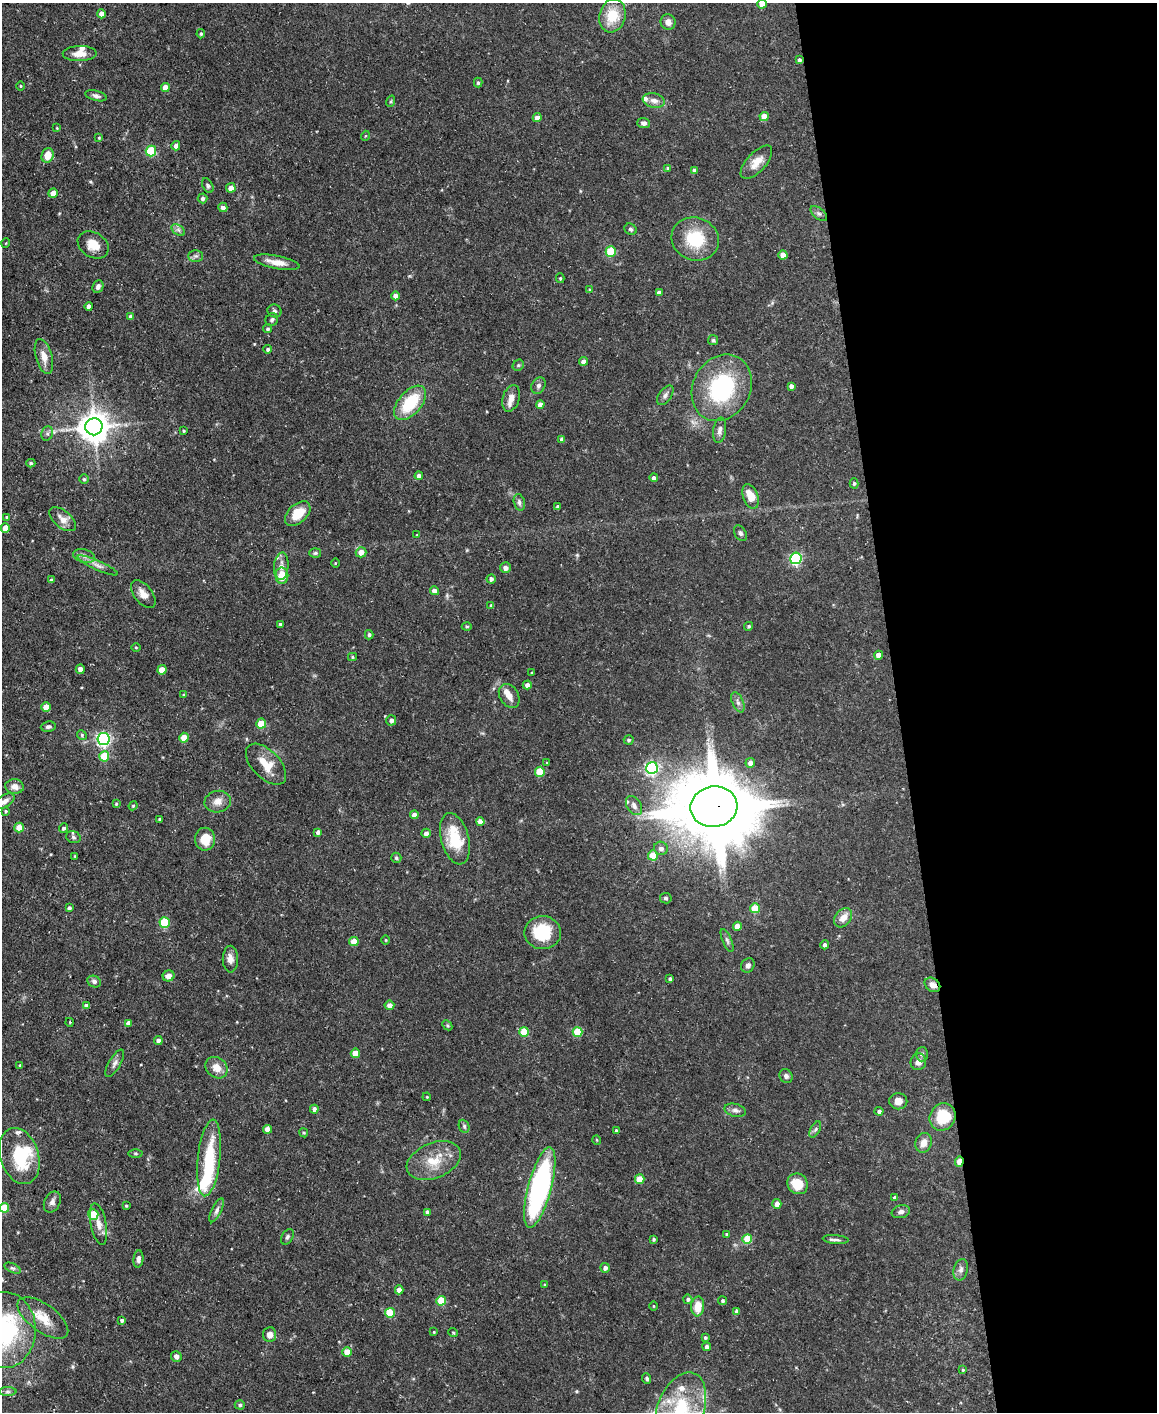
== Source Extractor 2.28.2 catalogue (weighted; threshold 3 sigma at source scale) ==
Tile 8 of 4 x 3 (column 4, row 2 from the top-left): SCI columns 3466-4620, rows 1537-2946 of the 4620 x 4591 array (HDU 1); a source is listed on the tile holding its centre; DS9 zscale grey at full resolution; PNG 1159 x 1414 px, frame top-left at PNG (2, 3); each listed source drawn as its Kron ellipse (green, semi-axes under 4 px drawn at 4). Shown black and unused: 22% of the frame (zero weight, under 3 of 5 exposures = <1% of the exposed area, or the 3 px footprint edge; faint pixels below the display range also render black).
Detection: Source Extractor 2.28.2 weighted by HDU 2 'WHT'; one run over the whole footprint, this tile lists its part. Background 0.0587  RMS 0.004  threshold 0.0182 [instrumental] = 3 sigma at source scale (4.5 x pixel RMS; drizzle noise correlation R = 1.50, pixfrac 1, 0.05/0.05 arcsec/px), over >= 5 px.
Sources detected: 254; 2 inside a brighter object's white glare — neither listed nor drawn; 11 inside a brighter listed object's ellipse — not listed separately; the other 241 listed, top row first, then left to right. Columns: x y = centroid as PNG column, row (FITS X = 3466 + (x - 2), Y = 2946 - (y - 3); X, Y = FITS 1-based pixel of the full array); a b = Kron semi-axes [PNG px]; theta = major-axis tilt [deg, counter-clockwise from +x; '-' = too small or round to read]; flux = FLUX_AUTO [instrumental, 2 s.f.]
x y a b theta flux
762 4 5 4 - 4.3
101 14 4 4 - 2.9
612 16 17 13 74 11
668 22 8 7 - 2.4
201 34 4 4 - 0.62
80 54 17 7 1 4
799 60 4 3 - 1
478 83 5 4 - 0.69
20 86 5 3 - 0.38
165 87 4 4 - 3.8
96 96 11 5 -15 1.3
654 100 11 7 -11 2.3
391 101 6 3 72 0.47
764 116 4 4 - 5.3
537 117 4 4 - 2.5
644 123 6 5 - 1.4
57 128 4 3 - 0.32
365 136 5 3 - 0.34
99 138 4 3 - 0.33
176 146 4 4 - 1.2
151 151 5 5 - 20
48 155 7 6 - 5.3
756 162 21 9 47 4.7
668 168 3 3 - 0.61
695 170 4 4 - 1.6
208 186 8 5 -61 0.77
231 188 5 4 - 2.8
53 193 5 4 - 3.8
203 198 5 5 - 1.1
223 207 5 4 - 1.8
819 213 10 5 -40 1.1
631 229 6 5 - 0.9
178 230 7 5 -35 0.98
695 239 24 21 -20 16
6 243 5 3 - 0.32
93 245 16 12 -32 5.4
611 252 5 5 - 17
783 255 4 4 - 4.1
196 256 7 6 - 1
277 262 23 6 -11 4.4
560 278 5 4 - 0.54
98 287 6 5 - 1.4
590 290 4 4 - 0.44
659 292 4 4 - 1.4
396 296 4 4 - 2.8
89 306 4 4 - 1.5
274 311 7 6 - 1
131 316 4 4 - 1.5
272 320 7 6 - 0.94
267 329 4 4 - 0.71
713 340 5 5 - 0.56
268 349 4 4 - 0.73
44 357 18 8 -75 4.4
583 361 4 4 - 2.6
518 365 6 5 - 0.63
538 386 9 6 59 1.2
791 386 4 4 - 1.5
722 388 34 28 61 40
665 395 11 6 55 1.3
511 398 13 8 73 2.7
410 403 20 11 49 18
540 405 4 4 - 2.7
94 427 9 8 - 670
720 430 13 6 82 1.8
184 431 3 3 - 0.46
47 433 7 5 70 0.99
562 439 4 4 - 1.5
31 463 4 4 - 0.6
419 476 4 4 - 1.8
654 478 4 4 - 1.3
84 479 4 4 - 0.56
854 483 5 4 - 0.51
751 496 13 7 -70 6.3
519 502 8 5 -75 1.1
558 507 4 3 - 0.91
298 514 15 9 42 8
7 517 4 3 - 0.54
63 519 16 8 -40 3.3
5 528 4 4 - 3.6
740 533 8 5 -57 0.97
417 535 3 3 - 0.28
361 552 5 5 - 3.6
315 553 6 5 - 0.66
84 556 11 6 -15 1.8
796 558 6 5 - 50
335 563 4 3 - 0.32
98 565 22 4 -24 2.5
281 566 14 7 85 2.9
505 568 5 5 - 1.9
282 576 8 6 90 6.3
491 579 4 4 - 1.2
51 580 4 4 - 0.6
434 591 4 4 - 2.6
143 594 16 9 -52 3.4
491 605 4 3 - 0.45
280 624 4 3 - 0.46
467 626 5 3 - 0.5
749 626 4 4 - 0.65
369 635 4 3 - 0.66
136 647 4 3 - 0.36
879 655 4 4 - 3.3
352 657 4 4 - 0.48
80 669 4 4 - 2.2
162 670 5 4 - 7.1
531 673 3 2 - 0.33
527 685 4 4 - 2
184 695 4 4 - 0.54
509 696 13 9 -57 2.8
738 702 10 5 -65 1.5
46 707 4 4 - 5
391 720 5 5 - 1.3
261 724 5 5 - 9
48 727 7 5 7 1
82 735 5 4 - 0.5
184 738 5 4 - 6.6
104 739 6 6 - 85
629 740 5 4 - 0.75
104 756 5 5 - 14
547 763 4 3 - 0.36
750 763 5 4 - 2.3
266 764 25 14 -46 7.3
652 768 6 6 - 69
540 772 5 5 - 12
15 786 9 7 -9 2.7
4 801 11 6 33 2
218 802 13 10 13 3.2
116 804 4 3 - 0.46
133 806 4 4 - 0.45
634 806 10 7 -57 1.8
714 807 23 20 9 2500
6 811 3 2 - 0.48
414 815 4 4 - 2.8
160 819 3 3 - 0.64
480 821 4 4 - 3
19 828 5 4 - 7.3
64 828 5 4 - 1.1
318 832 4 4 - 1.3
426 833 4 4 - 1.6
73 837 7 5 -18 0.91
205 839 11 10 - 7.1
455 839 26 14 -75 15
661 848 7 6 - 1.8
653 855 5 5 - 7.8
75 856 3 2 - 0.37
396 858 5 5 - 0.67
666 898 6 5 - 0.78
69 908 4 4 - 1
755 908 5 5 - 12
843 918 10 7 50 3.7
165 922 5 5 - 20
737 926 4 4 - 3.5
543 933 18 16 -7 17
386 940 4 3 - 0.33
727 940 12 4 -66 1.1
354 942 5 4 - 6.6
825 945 4 4 - 1.1
230 959 13 7 -89 2.5
748 965 7 6 - 1.4
169 976 6 5 - 2.4
670 979 3 3 - 0.79
94 982 7 5 -26 1.2
932 985 8 6 -36 2.6
86 1005 4 4 - 1.4
389 1005 5 4 - 2.7
69 1022 4 3 - 0.31
128 1023 4 4 - 1.8
447 1025 6 4 -46 0.58
524 1032 5 5 - 13
577 1032 5 5 - 15
158 1040 4 4 - 1.5
355 1053 4 4 - 7.2
922 1054 7 6 - 0.88
918 1062 8 7 - 2.1
115 1063 15 6 59 1.7
20 1065 4 4 - 0.42
216 1068 12 10 -42 3.9
786 1076 7 6 - 1
427 1097 4 3 - 0.32
898 1101 9 8 - 2.7
314 1109 4 4 - 1.3
735 1110 11 6 -14 1.4
879 1111 4 4 - 1.2
943 1117 14 12 58 14
464 1126 6 5 - 0.71
267 1129 4 4 - 3.5
815 1130 9 4 62 0.92
616 1131 3 3 - 0.72
304 1133 5 3 - 0.43
597 1140 5 3 - 0.33
923 1143 10 8 72 3.3
135 1154 7 3 -1 0.56
19 1156 29 19 -72 21
209 1158 38 11 84 20
434 1161 28 17 22 10
959 1161 5 3 - 7.5
640 1179 5 4 - 8.5
797 1184 11 10 - 8.5
540 1187 41 11 75 85
895 1198 4 4 - 1.3
52 1202 11 8 64 1.8
777 1204 5 4 - 2.5
126 1206 3 3 - 0.42
4 1208 5 5 - 12
217 1210 13 5 65 1.4
427 1212 4 3 - 1.2
901 1212 9 6 15 1.4
93 1214 5 5 - 7.6
98 1224 21 7 -79 3.7
727 1234 3 3 - 0.64
287 1237 8 5 59 0.92
654 1239 4 3 - 0.6
747 1239 5 5 - 12
836 1240 13 4 -5 1.2
138 1259 8 5 83 1.3
12 1268 8 4 -25 0.84
605 1268 5 5 - 1.3
961 1270 11 7 76 1.7
545 1285 4 3 - 0.52
399 1290 4 4 - 3.2
688 1299 5 4 - 0.77
441 1301 5 5 - 11
723 1301 4 4 - 0.62
653 1306 5 3 - 0.35
698 1306 10 6 86 6.1
737 1311 4 4 - 1.1
390 1313 5 5 - 12
43 1318 30 14 -36 8.3
122 1320 4 4 - 0.88
4 1330 38 31 89 50
434 1332 4 3 - 0.38
453 1332 5 3 - 0.35
270 1334 7 6 - 2.5
705 1338 4 4 - 0.63
707 1347 4 4 - 1.5
347 1352 4 4 - 5.8
176 1356 5 5 - 2
963 1370 4 3 - 0.41
647 1379 5 4 - 0.67
7 1392 9 4 0 0.87
240 1405 5 4 - 0.8
681 1409 38 23 70 28
Overlapping masked pixels (flux is a lower limit): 4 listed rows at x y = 799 60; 714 807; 932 985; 959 1161
Isophote crosses this tile's border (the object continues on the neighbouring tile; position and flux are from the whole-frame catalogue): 5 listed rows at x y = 762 4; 4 801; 4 1208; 4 1330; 681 1409